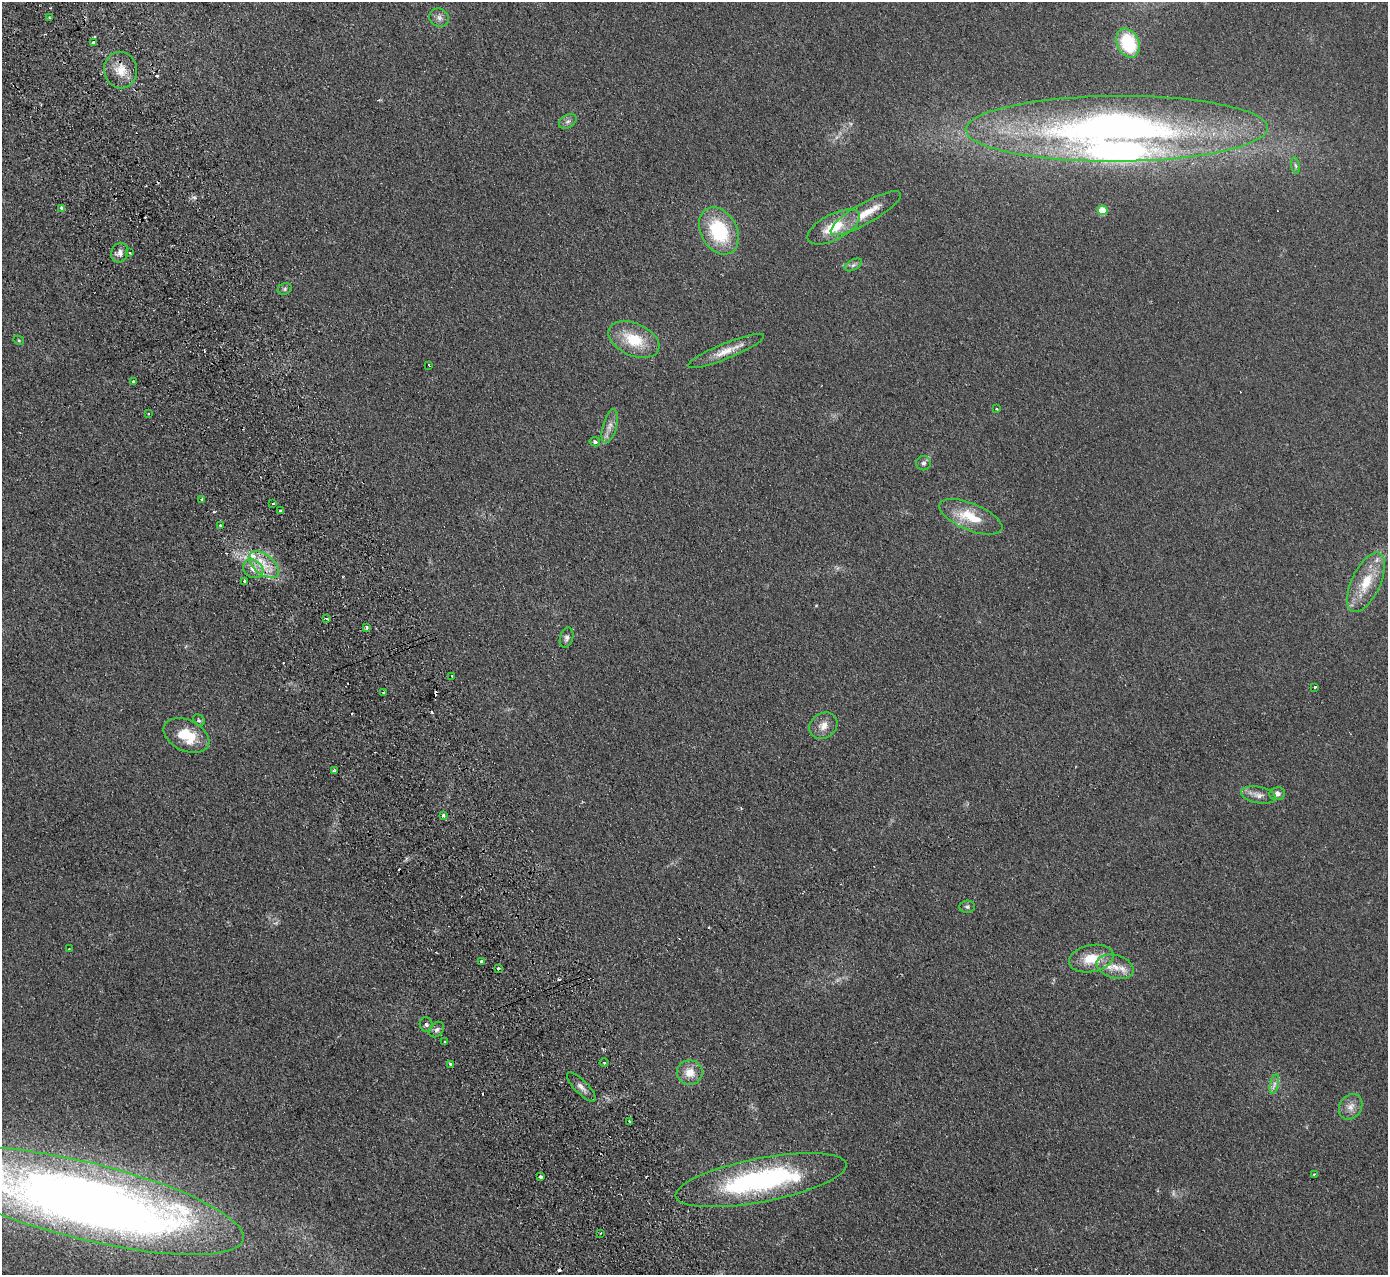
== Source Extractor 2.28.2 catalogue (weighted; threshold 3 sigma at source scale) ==
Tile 11 of 4 x 4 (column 3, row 3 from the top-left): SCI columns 2829-4214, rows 1455-2727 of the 5655 x 5585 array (HDU 1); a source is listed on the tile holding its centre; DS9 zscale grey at full resolution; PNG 1390 x 1277 px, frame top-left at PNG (2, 2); each listed source drawn as its Kron ellipse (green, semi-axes under 4 px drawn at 4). Shown black and unused: <1% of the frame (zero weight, under 2 of 3 exposures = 3% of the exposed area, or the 3 px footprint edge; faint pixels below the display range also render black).
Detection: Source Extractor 2.28.2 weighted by HDU 2 'WHT'; one run over the whole footprint, this tile lists its part. Background 0.0619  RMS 0.0074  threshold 0.0333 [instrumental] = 3 sigma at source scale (4.5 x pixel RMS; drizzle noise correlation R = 1.50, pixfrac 1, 0.05/0.05 arcsec/px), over >= 5 px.
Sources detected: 88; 1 too faint to see at this stretch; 13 cosmic-ray / hot-pixel residue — neither listed nor drawn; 4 inside a brighter listed object's ellipse — not listed separately; the other 70 listed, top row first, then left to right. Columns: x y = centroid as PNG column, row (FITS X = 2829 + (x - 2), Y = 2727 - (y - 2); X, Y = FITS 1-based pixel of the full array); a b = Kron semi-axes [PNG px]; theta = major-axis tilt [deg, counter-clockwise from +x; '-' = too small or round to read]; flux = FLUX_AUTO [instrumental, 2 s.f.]
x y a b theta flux
50 18 3 3 - 0.86
439 18 10 9 - 3.4
94 42 4 3 - 7.2
1128 43 15 11 -65 39
120 70 18 16 -78 13
568 121 9 6 30 2.5
1117 129 151 33 0 430
1295 166 8 4 -81 1.6
62 208 4 4 - 2.7
1103 210 5 5 - 25
866 213 40 10 30 17
834 227 29 13 27 22
719 231 25 18 -60 49
120 253 10 8 69 3.8
130 253 3 2 - 0.58
853 265 9 5 28 2.1
285 289 7 5 23 1.4
19 340 5 4 - 0.75
634 340 27 16 -24 26
726 351 41 8 22 11
429 365 3 3 - 1.6
133 381 3 3 - 1.2
996 409 3 3 - 1.4
148 413 3 3 - 1.2
610 426 17 7 75 5.2
595 442 5 4 - 1.6
923 463 7 7 - 2.2
202 499 4 3 - 1.2
273 503 3 2 - 1.6
280 510 3 3 - 3.1
971 517 33 13 -22 22
220 525 3 3 - 3.8
264 565 17 10 -38 13
253 569 11 8 -37 6.4
244 581 3 3 - 2.5
1366 582 32 14 64 23
326 618 3 3 - 4.2
367 627 3 3 - 2.2
567 638 10 6 72 2.4
452 676 3 3 - 2.9
1315 687 3 3 - 1.5
383 693 3 3 - 3.5
199 720 6 5 - 1.3
823 726 15 12 36 7.1
186 736 24 15 -25 24
334 771 3 3 - 1.9
1277 794 8 6 8 3.3
1258 795 18 8 -10 5.3
443 815 3 3 - 11
967 907 7 6 - 1.6
69 949 3 2 - 0.73
1091 959 22 13 12 18
481 962 4 3 - 3.1
1115 967 19 11 -15 11
498 968 3 3 - 1.9
426 1025 7 6 - 1.7
437 1029 9 6 46 2.3
445 1042 3 2 - 1
604 1063 4 3 - 0.76
450 1064 3 3 - 1.8
690 1072 13 12 - 9.7
1274 1084 10 4 77 2.3
581 1087 19 6 -45 4.2
1351 1107 13 11 56 5.8
630 1121 3 2 - 0.86
1315 1174 4 3 - 0.96
540 1177 3 3 - 19
761 1180 87 22 11 140
86 1201 162 38 -14 1000
600 1233 2 2 - 0.7
Overlapping masked pixels (flux is a lower limit): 2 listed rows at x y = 94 42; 1117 129
Isophote crosses this tile's border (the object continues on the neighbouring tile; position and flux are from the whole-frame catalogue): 2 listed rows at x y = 1117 129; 86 1201